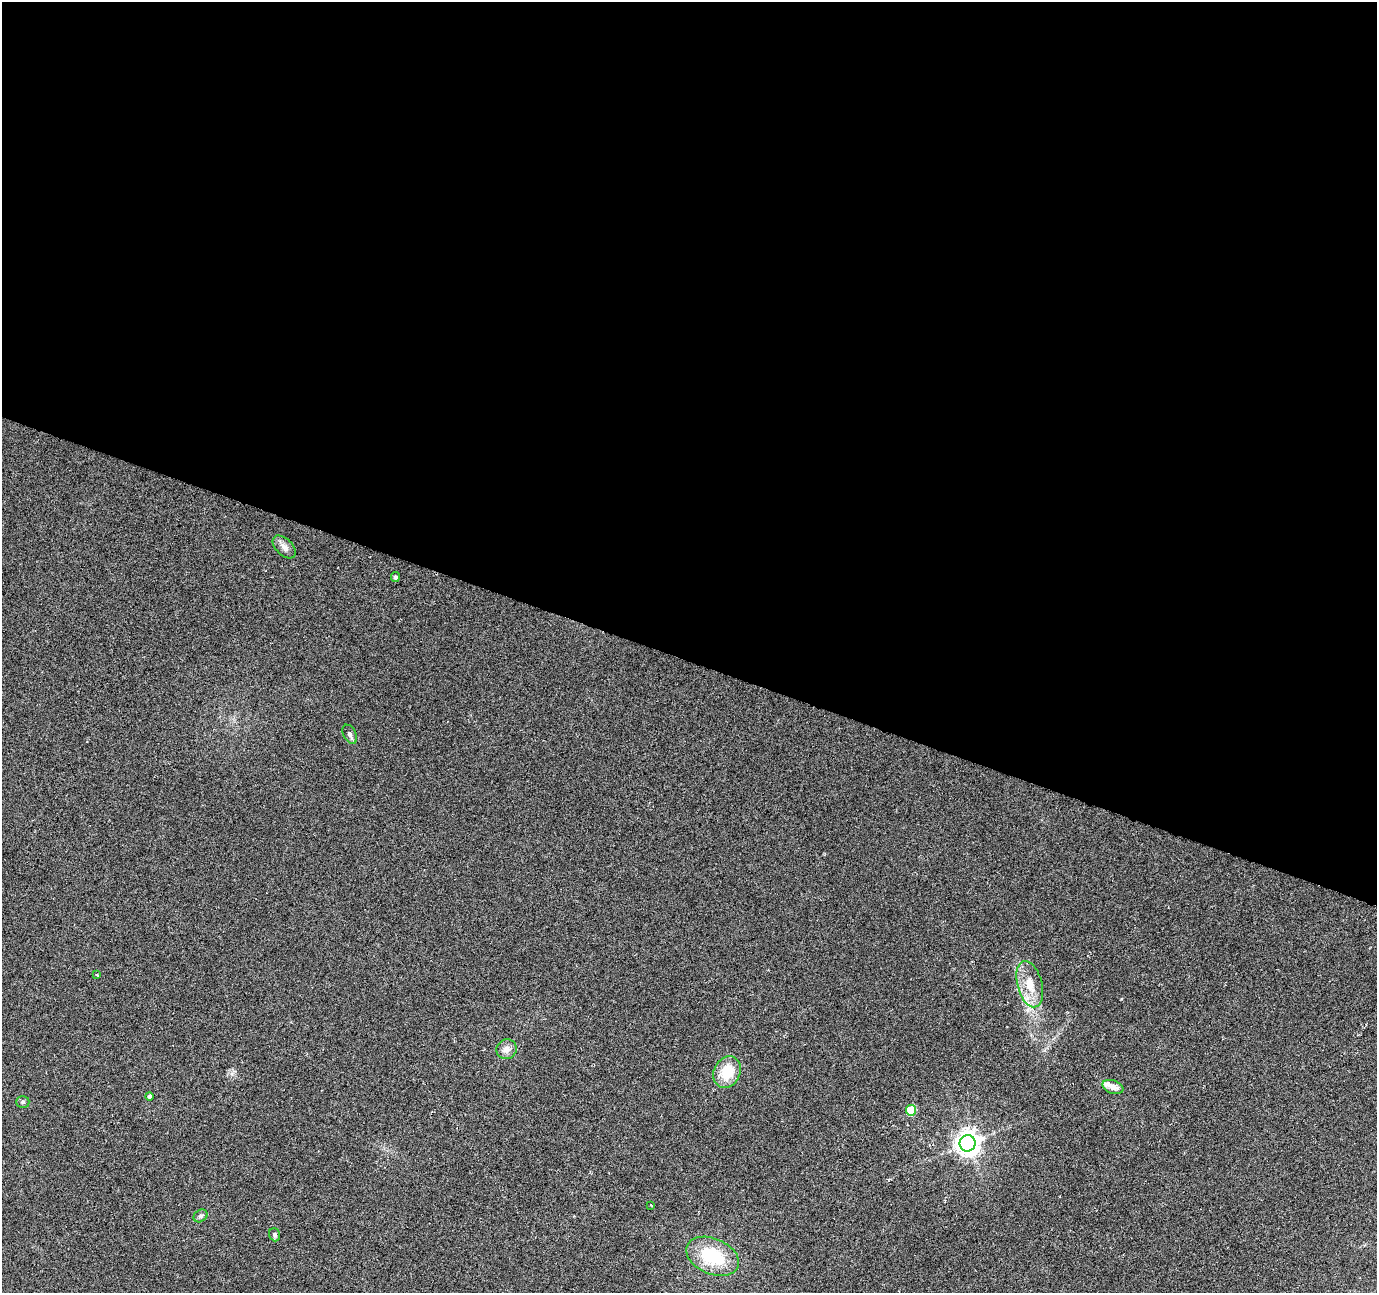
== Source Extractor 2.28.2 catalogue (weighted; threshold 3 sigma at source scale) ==
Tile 3 of 4 x 4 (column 3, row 1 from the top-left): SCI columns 2756-4130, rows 4146-5436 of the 5505 x 5644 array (HDU 1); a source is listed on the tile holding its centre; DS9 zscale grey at full resolution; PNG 1379 x 1295 px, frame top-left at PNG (2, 2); each listed source drawn as its Kron ellipse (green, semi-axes under 4 px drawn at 4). Shown black and unused: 51% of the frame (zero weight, under 3 of 6 exposures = <1% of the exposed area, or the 3 px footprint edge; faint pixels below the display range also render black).
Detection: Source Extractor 2.28.2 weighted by HDU 2 'WHT'; one run over the whole footprint, this tile lists its part. Background 0.0271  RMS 0.0039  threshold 0.0158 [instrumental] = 3 sigma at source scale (4.09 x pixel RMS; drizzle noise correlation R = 1.36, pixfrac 0.8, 0.0396/0.0396 arcsec/px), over >= 5 px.
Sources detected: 17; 1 inside a brighter listed object's ellipse — not listed separately; the other 16 listed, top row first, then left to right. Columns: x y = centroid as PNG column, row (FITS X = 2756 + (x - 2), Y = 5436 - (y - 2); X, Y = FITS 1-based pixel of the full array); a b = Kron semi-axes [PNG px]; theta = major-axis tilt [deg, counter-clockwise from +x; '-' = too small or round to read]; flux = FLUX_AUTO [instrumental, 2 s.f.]
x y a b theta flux
284 547 14 8 -44 2.1
395 577 5 4 - 0.93
350 734 10 6 -62 1.2
97 975 4 2 - 0.29
1030 984 24 12 -75 7.3
506 1049 10 9 - 2.2
727 1072 16 13 62 10
1113 1087 11 6 -18 2.9
149 1096 4 4 - 0.86
23 1102 6 5 - 0.75
911 1110 5 5 - 13
968 1143 8 8 - 320
651 1205 3 2 - 0.32
201 1216 7 5 35 0.84
275 1235 7 5 -69 0.71
712 1256 28 17 -24 19
Unlisted compact peaks at least as high as the median listed source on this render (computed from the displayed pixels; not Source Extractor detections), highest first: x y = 1121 999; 232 1074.